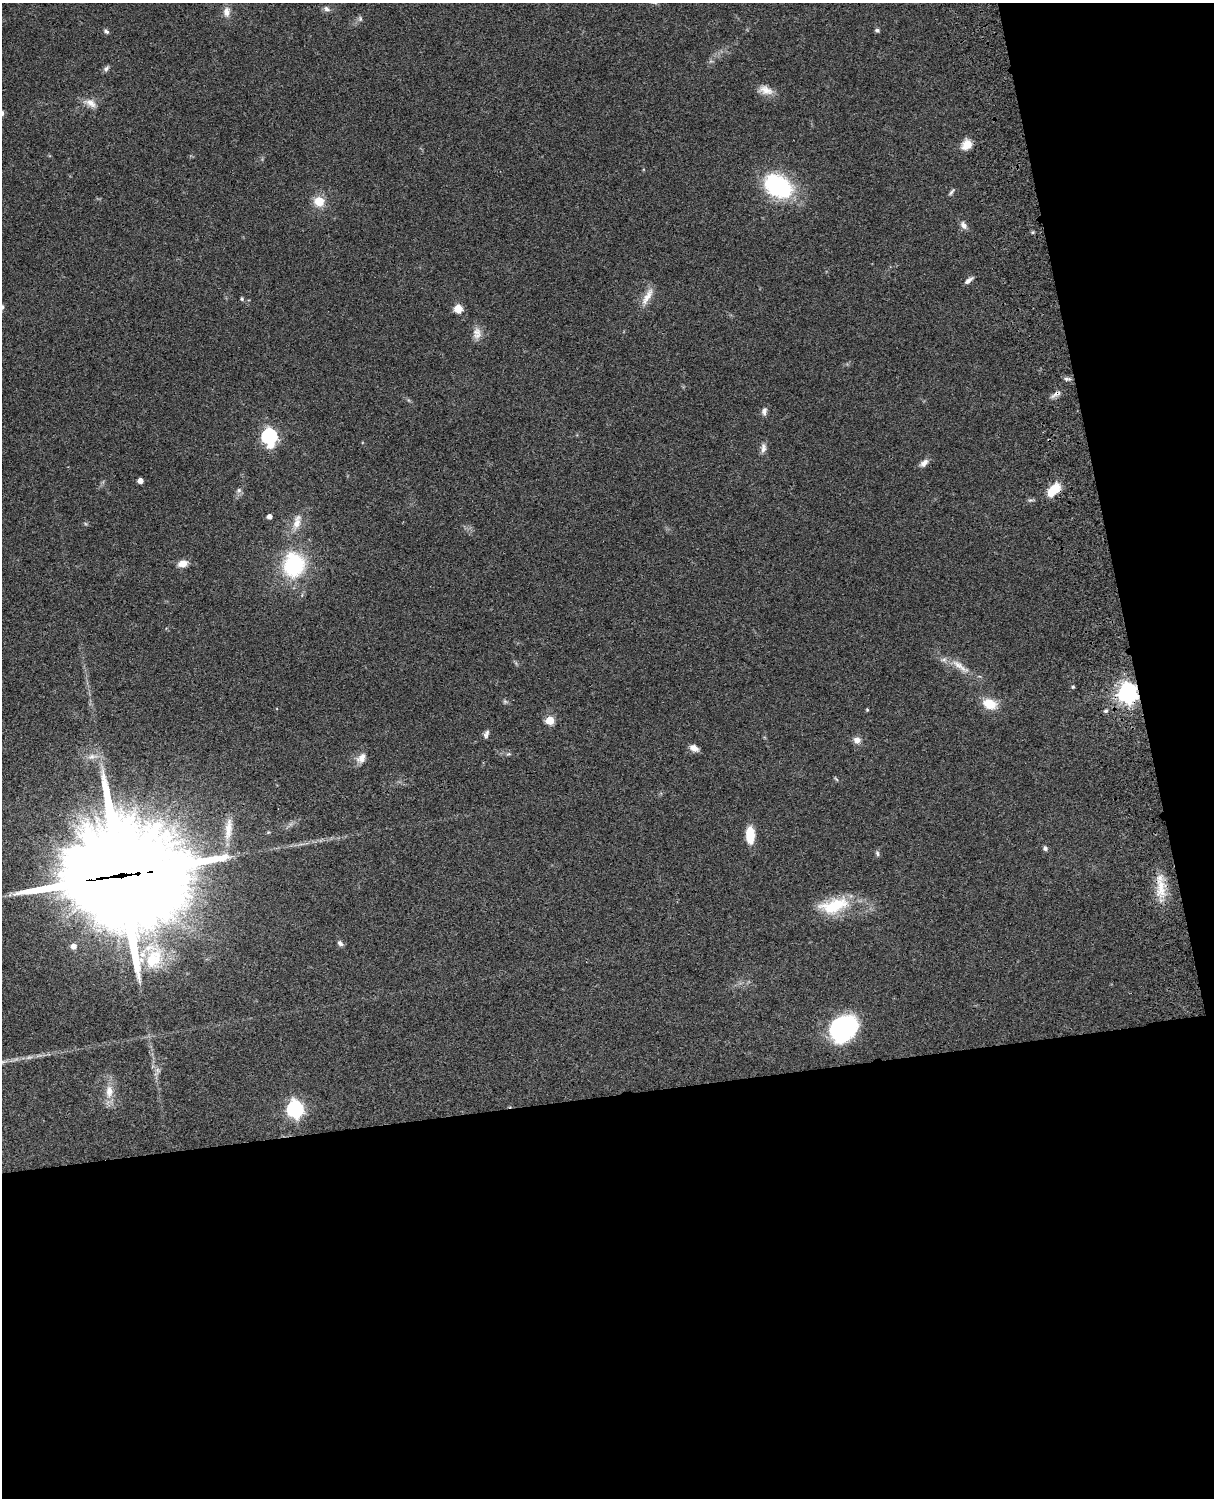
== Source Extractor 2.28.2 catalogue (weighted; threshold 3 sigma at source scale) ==
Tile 12 of 4 x 3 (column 4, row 3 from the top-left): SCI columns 3759-4970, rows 277-1772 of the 5089 x 4927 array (HDU 1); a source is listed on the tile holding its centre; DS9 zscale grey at full resolution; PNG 1216 x 1500 px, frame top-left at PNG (2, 3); no overlay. Shown black and unused: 33% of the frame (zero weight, under 3 of 4 exposures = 6% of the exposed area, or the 3 px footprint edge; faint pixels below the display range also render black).
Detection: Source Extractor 2.28.2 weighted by HDU 2 'WHT'; one run over the whole footprint, this tile lists its part. Background 0.0798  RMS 0.0058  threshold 0.0262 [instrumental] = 3 sigma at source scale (4.5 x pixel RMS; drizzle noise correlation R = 1.50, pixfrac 1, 0.05/0.05 arcsec/px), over >= 5 px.
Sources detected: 64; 2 inside a brighter listed object's ellipse — not listed separately; the other 62 listed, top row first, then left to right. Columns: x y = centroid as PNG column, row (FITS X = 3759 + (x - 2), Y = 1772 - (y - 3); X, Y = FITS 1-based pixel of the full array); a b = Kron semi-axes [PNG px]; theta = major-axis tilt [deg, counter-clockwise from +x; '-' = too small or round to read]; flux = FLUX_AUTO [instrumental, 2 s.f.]
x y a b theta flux
326 9 9 6 -30 2.1
227 12 13 8 84 4.2
360 19 7 5 -71 1.2
877 30 6 5 - 1.2
106 31 6 5 - 1.3
106 69 9 6 41 1.5
765 90 20 11 -19 6.1
90 103 18 10 -25 5.1
967 145 12 10 41 7.1
778 186 36 25 -31 50
951 192 10 4 51 1.2
319 201 12 11 - 9
963 225 11 7 -54 2.8
969 280 13 5 37 2.2
647 296 29 8 61 6.5
242 299 5 4 - 0.82
2 307 5 5 - 1.9
458 309 8 8 - 7.1
476 332 13 12 - 4.7
1067 379 10 5 1 1.5
1056 394 15 6 31 2.5
764 411 10 6 82 2.3
269 436 8 6 -82 150
763 448 14 7 87 2.8
924 463 13 7 39 3.1
140 481 4 4 - 4.2
239 490 6 6 - 1.4
1053 490 17 9 45 12
269 517 4 4 - 3
297 522 22 9 75 7
183 563 12 8 15 4.9
294 565 25 21 86 51
960 666 33 8 -36 8.2
1073 687 5 4 - 0.71
1127 693 8 7 - 360
505 701 7 4 -1 0.96
990 704 16 11 -22 11
867 710 4 4 - 0.54
1106 711 5 5 - 1.5
550 720 5 5 - 21
486 734 11 6 71 1.8
857 740 9 9 - 3.2
694 748 11 7 -18 3.2
509 754 7 4 1 0.95
92 756 15 7 11 4.2
361 758 15 10 48 4.7
836 779 7 4 -45 0.73
228 829 33 10 84 10
268 832 5 4 - 0.58
750 835 17 8 -88 13
1045 848 6 5 - 1.7
877 853 8 5 -71 1.3
121 876 43 35 2 14000
1161 887 34 13 -89 13
834 905 42 19 15 25
340 943 8 5 -44 1.9
73 946 5 5 - 3.6
153 959 34 22 60 31
843 1028 23 19 47 87
158 1070 8 6 -22 1.9
109 1091 18 10 89 7.8
295 1109 7 7 - 190
Overlapping masked pixels (flux is a lower limit): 4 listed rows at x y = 1056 394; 1053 490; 1127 693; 121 876
Isophote crosses this tile's border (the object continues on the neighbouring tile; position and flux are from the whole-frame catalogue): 1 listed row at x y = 2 307